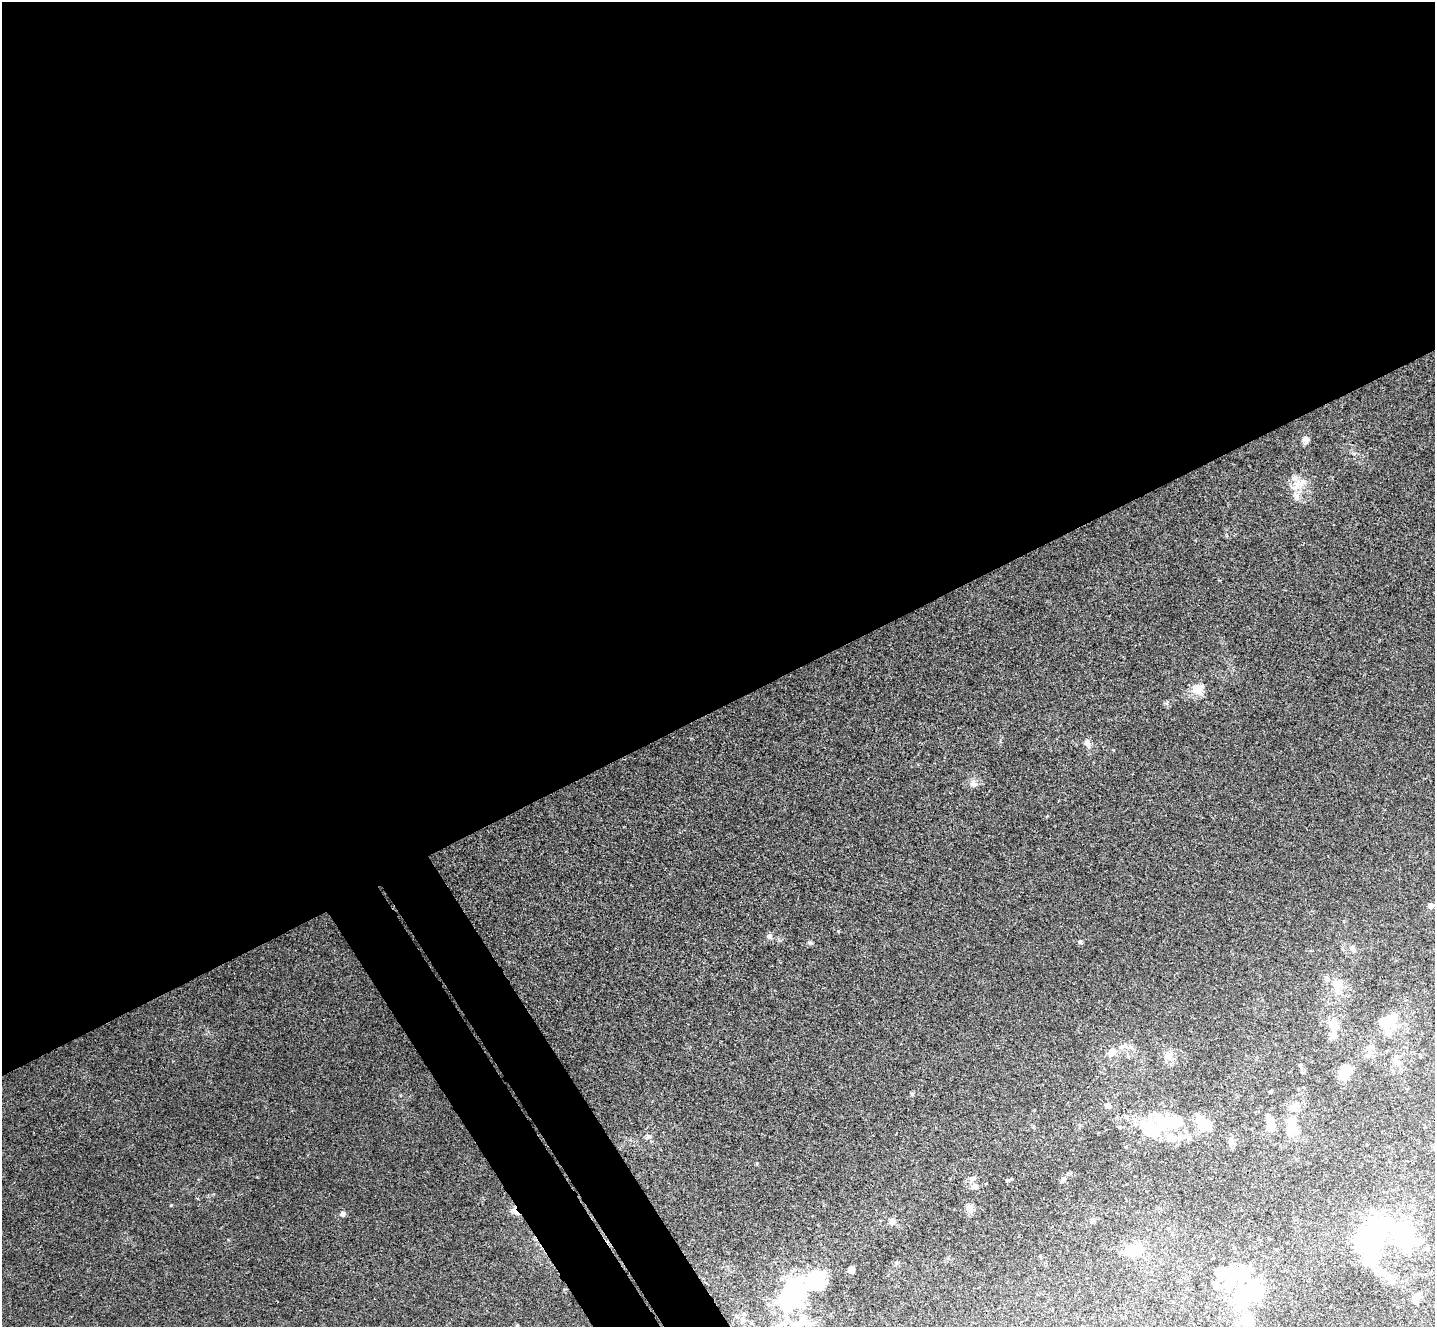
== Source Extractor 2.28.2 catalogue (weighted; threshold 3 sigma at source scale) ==
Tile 2 of 4 x 4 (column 2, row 1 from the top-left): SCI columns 1484-2916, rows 4162-5486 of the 5836 x 5807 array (HDU 1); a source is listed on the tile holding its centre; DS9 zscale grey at full resolution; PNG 1437 x 1329 px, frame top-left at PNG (2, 2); no overlay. Shown black and unused: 57% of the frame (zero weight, under 3 of 4 exposures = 6% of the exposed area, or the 3 px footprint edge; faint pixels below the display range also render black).
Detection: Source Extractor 2.28.2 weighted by HDU 2 'WHT'; one run over the whole footprint, this tile lists its part. Background 0.00452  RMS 0.003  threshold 0.0135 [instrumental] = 3 sigma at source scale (4.5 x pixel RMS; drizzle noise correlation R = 1.50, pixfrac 1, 0.05/0.05 arcsec/px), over >= 5 px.
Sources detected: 81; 10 inside a brighter object's white glare — not listed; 16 inside a brighter listed object's ellipse — not listed separately; the other 55 listed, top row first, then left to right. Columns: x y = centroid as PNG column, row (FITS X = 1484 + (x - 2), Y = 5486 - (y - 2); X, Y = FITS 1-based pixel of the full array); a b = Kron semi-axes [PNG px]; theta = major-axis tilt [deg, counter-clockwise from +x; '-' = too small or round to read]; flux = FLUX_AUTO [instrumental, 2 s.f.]
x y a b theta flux
1306 440 10 8 -63 1.2
1299 484 29 11 33 4.5
1198 688 17 15 7 4.1
1087 743 11 7 -84 1.3
973 784 11 9 -44 1.7
1431 906 5 4 - 2.8
838 931 5 3 - 0.3
769 936 9 7 -17 0.95
1080 942 6 5 - 0.61
810 943 6 5 - 0.52
1352 948 10 6 -45 1
1337 985 26 15 -73 5.5
1387 1022 22 17 23 8.2
1334 1027 26 12 86 5.1
1123 1046 16 7 18 2
1370 1046 11 5 14 0.96
1111 1052 13 9 34 2
1168 1056 14 13 - 2.7
1396 1060 20 8 -68 2.3
1300 1065 6 5 - 0.48
1345 1071 15 10 52 7.5
1270 1091 5 3 - 0.3
912 1094 7 4 89 0.41
1108 1106 8 6 -15 0.89
1294 1106 15 11 33 2.9
1172 1122 42 17 -14 18
1270 1122 18 9 90 3.9
1291 1131 19 14 8 4.5
649 1137 9 6 23 0.92
1231 1141 11 7 -73 1.4
757 1163 4 3 - 0.28
972 1179 11 7 27 1.2
1063 1179 8 7 - 0.88
1008 1180 8 3 20 0.48
986 1183 4 2 - 0.19
974 1186 9 7 4 1.6
171 1205 4 3 - 0.27
969 1208 12 9 88 1.7
515 1212 15 5 -47 1.5
342 1214 7 6 - 0.98
1092 1220 7 6 - 0.78
892 1221 10 8 -57 1.1
1168 1228 5 3 - 0.23
1404 1234 93 34 -27 41
1135 1251 27 16 17 7
1040 1256 5 4 - 0.29
851 1270 6 5 - 2.8
1379 1272 25 10 -9 3.6
795 1288 38 27 25 36
1250 1290 39 33 30 27
1417 1297 17 9 46 2.4
743 1321 9 6 32 1.2
803 1321 24 13 -22 6.6
781 1324 16 12 53 3.7
517 1325 4 4 - 0.26
Overlapping masked pixels (flux is a lower limit): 1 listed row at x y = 515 1212
Isophote crosses this tile's border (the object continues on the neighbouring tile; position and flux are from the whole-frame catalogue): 1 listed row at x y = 781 1324
Unlisted compact peaks at least as high as the median listed source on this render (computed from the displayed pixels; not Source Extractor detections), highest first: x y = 1047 816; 228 1240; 1167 703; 1113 750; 896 1262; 1354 454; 198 1199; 1000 741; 213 1194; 400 1096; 918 764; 779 941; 1033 1127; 948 1258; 896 1134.